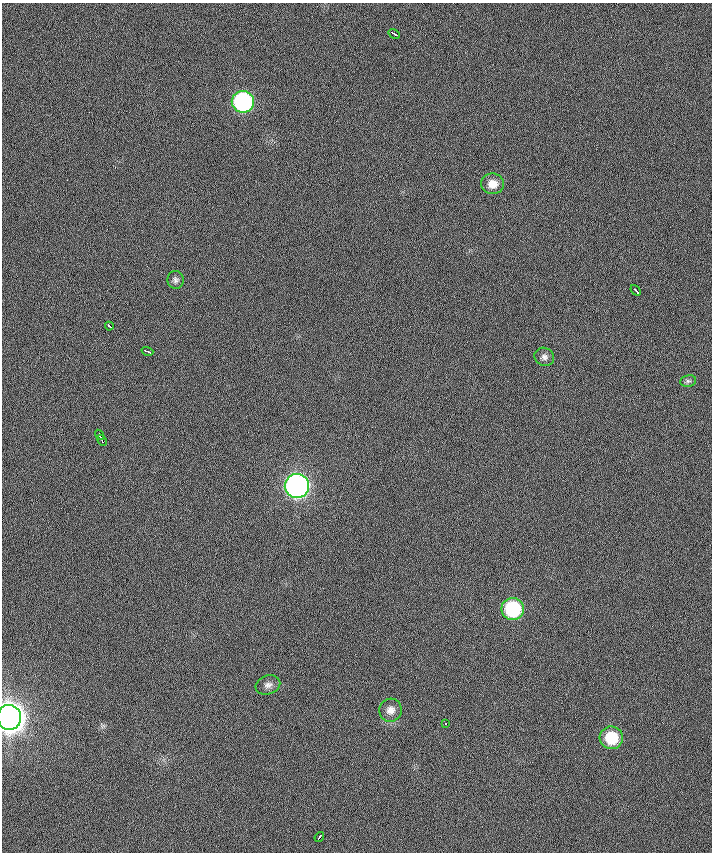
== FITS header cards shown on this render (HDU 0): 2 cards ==
NAXIS1  =                  710 /
NAXIS2  =                  850 /

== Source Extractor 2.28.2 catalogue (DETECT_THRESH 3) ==
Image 710 x 850 px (HDU 0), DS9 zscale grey, 1 PNG px = 1 image px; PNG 714 x 854 px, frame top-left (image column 1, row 850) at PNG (2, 3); each listed source drawn as its Kron ellipse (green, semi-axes under 4 px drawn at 4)
Background -0.372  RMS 13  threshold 40.4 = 3 sigma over >= 5 px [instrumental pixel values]
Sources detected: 19; all 19 listed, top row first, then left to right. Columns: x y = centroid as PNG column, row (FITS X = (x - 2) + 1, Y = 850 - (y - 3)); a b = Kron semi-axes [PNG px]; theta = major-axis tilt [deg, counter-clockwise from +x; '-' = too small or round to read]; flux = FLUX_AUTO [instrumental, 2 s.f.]
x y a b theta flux
394 34 6 2 -32 2.5e+03
243 102 11 11 - 1.5e+05
493 184 11 10 - 1.0e+04
176 280 9 8 - 3.1e+03
636 290 6 2 -50 2.5e+03
109 326 4 3 - 4.0e+03
147 351 6 3 -17 2.8e+03
544 357 10 9 - 4.0e+03
688 381 8 6 11 2.2e+03
99 435 5 2 - 1.5e+03
102 440 6 2 -64 1.7e+03
297 486 12 12 - 4.6e+05
513 609 11 11 - 7.4e+04
268 685 13 9 21 5.1e+03
391 710 11 11 - 7.6e+03
9 717 12 12 - 1.4e+06
446 724 3 2 - 5.0e+03
611 738 11 11 - 3.4e+04
319 837 5 2 - 2.4e+03
At the frame edge (FLAGS 8, measured only in part): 1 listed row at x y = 9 717